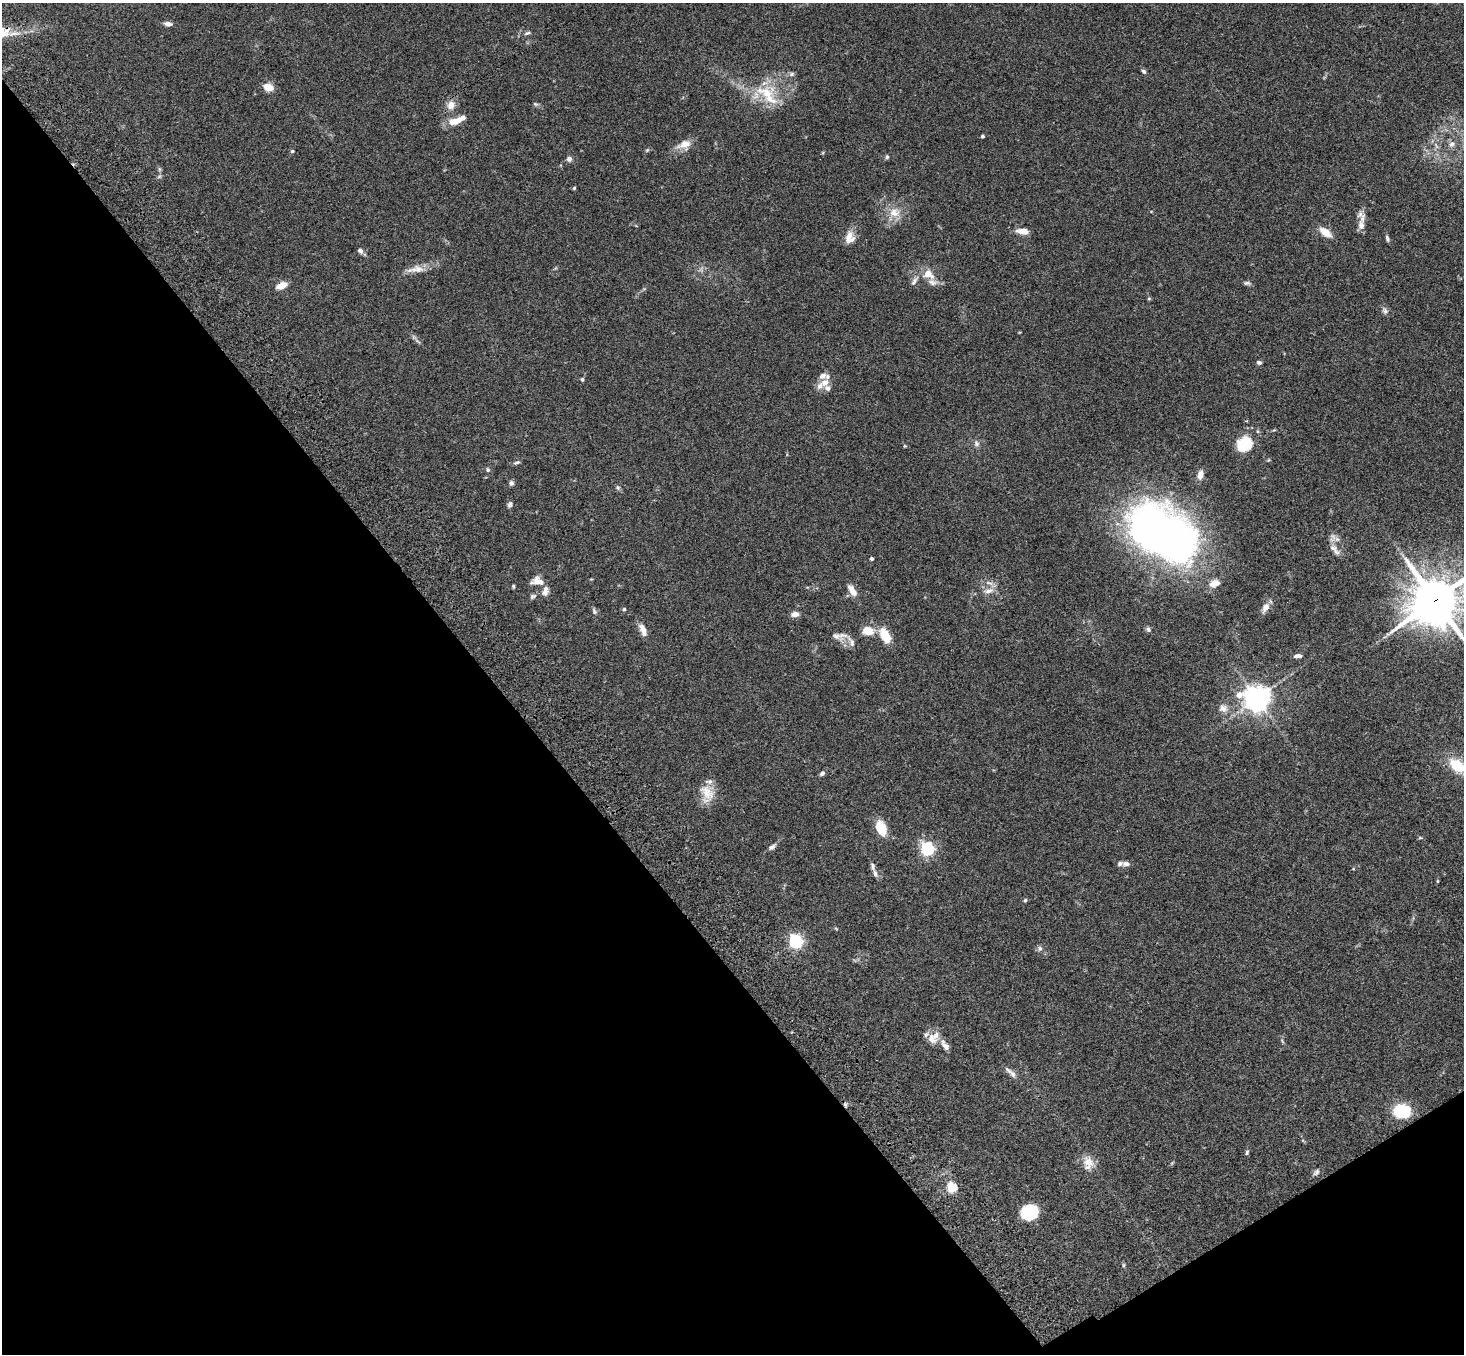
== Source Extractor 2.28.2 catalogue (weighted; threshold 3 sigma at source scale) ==
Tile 14 of 4 x 4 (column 2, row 4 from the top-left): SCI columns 1570-3031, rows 375-1726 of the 6061 x 6017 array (HDU 1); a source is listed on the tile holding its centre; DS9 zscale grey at full resolution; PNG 1466 x 1356 px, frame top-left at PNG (2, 3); no overlay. Shown black and unused: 36% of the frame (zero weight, under 3 of 4 exposures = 6% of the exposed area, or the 3 px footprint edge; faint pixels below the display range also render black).
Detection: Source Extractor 2.28.2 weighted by HDU 2 'WHT'; one run over the whole footprint, this tile lists its part. Background 0.0593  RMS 0.0053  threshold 0.0237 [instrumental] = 3 sigma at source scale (4.5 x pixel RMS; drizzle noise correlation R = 1.50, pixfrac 1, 0.05/0.05 arcsec/px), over >= 5 px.
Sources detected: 108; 1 inside a brighter object's white glare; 1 cosmic-ray / hot-pixel residue — not listed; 14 inside a brighter listed object's ellipse — not listed separately; the other 92 listed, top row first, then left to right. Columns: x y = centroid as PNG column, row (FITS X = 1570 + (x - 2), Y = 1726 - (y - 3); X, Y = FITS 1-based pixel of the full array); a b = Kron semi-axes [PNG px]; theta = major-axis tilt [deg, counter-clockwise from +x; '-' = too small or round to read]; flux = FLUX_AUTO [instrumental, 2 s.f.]
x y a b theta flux
168 24 10 6 -5 2.1
527 33 10 5 12 1.4
1144 71 6 5 - 1.2
791 74 8 6 17 1.3
268 87 9 6 -21 7.5
766 93 34 22 -9 22
535 104 8 5 -24 0.94
451 105 11 9 58 4.5
457 120 20 9 15 7.1
982 136 3 3 - 1
684 144 19 12 20 5.7
1452 144 9 8 - 2.3
292 151 4 4 - 0.83
887 157 5 4 - 0.87
569 159 7 6 - 1.8
159 169 7 4 -90 0.89
574 188 4 4 - 0.61
894 213 16 13 6 7.4
1362 218 18 8 75 4.1
1023 231 14 7 -5 4.6
1325 232 12 7 -38 7.6
849 237 19 10 73 5.4
1387 238 8 4 -70 1.2
360 251 8 6 -58 1.5
417 269 20 10 1 5.3
928 274 13 10 -31 6.3
914 281 16 6 57 2.4
1247 283 9 5 0 1.2
282 285 12 7 23 5
1149 299 5 4 - 0.56
1385 311 10 7 -57 1.7
418 341 11 3 -39 1.2
1259 362 6 5 - 1.2
582 379 5 4 - 0.72
825 383 13 11 56 5.2
976 443 9 7 -66 1.7
1244 444 21 18 37 13
905 446 5 4 - 0.47
517 462 10 4 19 1
488 470 6 5 - 1
1200 475 11 7 71 3.5
511 483 6 5 - 1.4
618 487 7 5 -69 1
510 504 6 5 - 1.6
1162 531 76 49 -27 280
1333 537 15 9 77 3
1336 552 10 7 -41 2
871 559 4 3 - 0.98
537 581 16 10 -6 4.8
989 583 13 5 -19 2
1214 583 13 9 22 5
513 586 5 3 - 0.63
852 590 16 7 -56 4.9
988 591 17 7 14 3.6
544 592 12 9 11 2.5
533 596 9 6 26 1.3
1435 600 18 16 36 1900
1265 608 14 7 62 3.8
624 609 4 4 - 0.71
594 611 8 6 -65 1.2
795 614 9 6 6 2.8
1148 629 7 6 - 1.1
643 630 14 7 -65 4.2
868 631 13 10 -5 7.2
836 636 19 9 -33 4
885 636 14 8 -60 13
1298 656 8 4 6 1.9
1257 698 9 8 - 450
1223 708 13 11 -17 3.9
1457 766 18 11 -35 17
822 773 6 5 - 1.4
707 794 25 17 -83 9.4
881 828 15 10 -68 12
1420 838 6 4 0 0.6
772 847 11 6 37 1.8
927 849 6 5 - 110
1126 864 11 6 -7 2.1
875 874 12 5 -75 1.8
1437 881 5 3 - 0.46
1025 900 5 5 - 0.72
796 941 6 6 - 120
1040 948 7 7 - 1.4
935 1036 15 10 87 5
946 1046 14 8 -51 3
1008 1070 13 6 -39 2.1
1402 1111 16 12 0 23
1247 1152 8 5 79 0.88
1088 1163 18 13 -90 6.5
1316 1172 10 6 50 1.5
951 1188 5 5 - 32
1029 1212 15 13 29 21
1123 1265 6 4 -90 0.66
Overlapping masked pixels (flux is a lower limit): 1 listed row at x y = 1435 600
Isophote crosses this tile's border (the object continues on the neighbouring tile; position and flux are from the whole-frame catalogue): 2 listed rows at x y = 1435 600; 1457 766